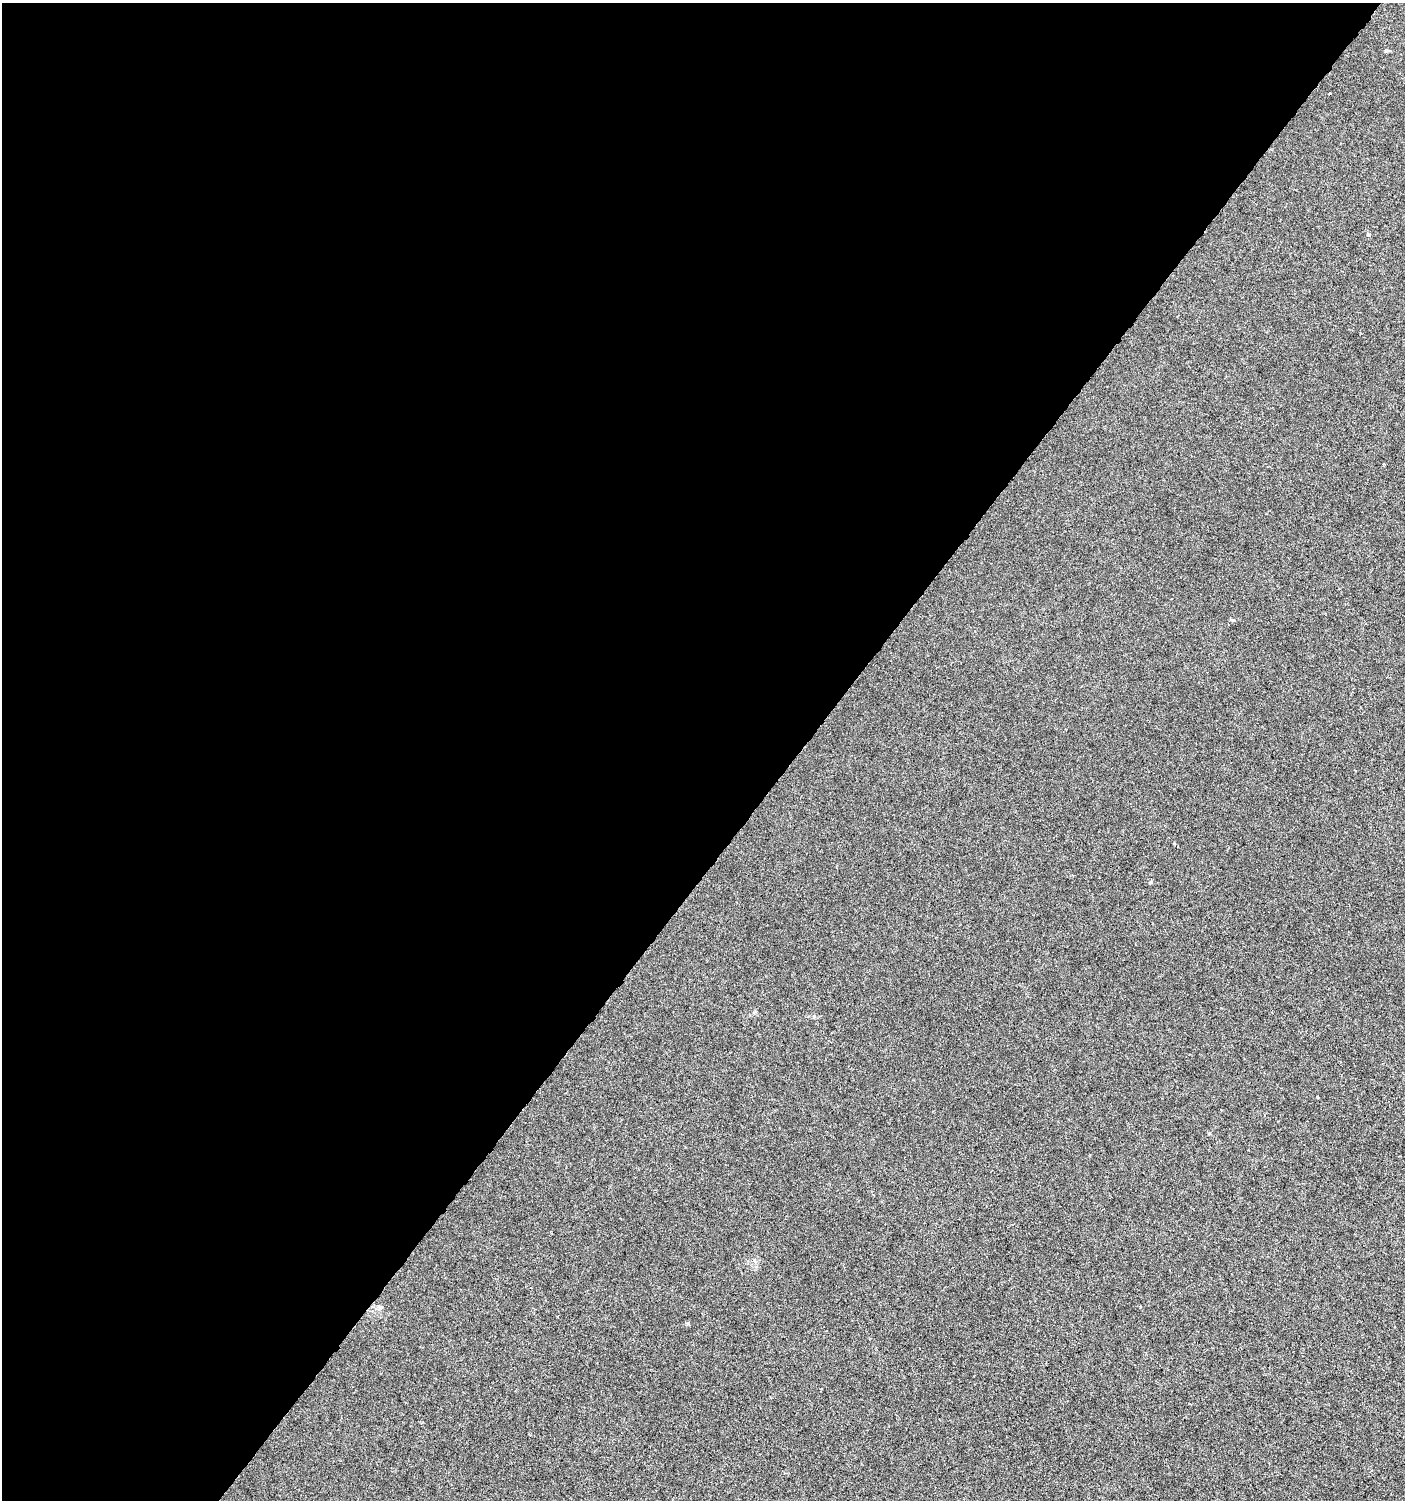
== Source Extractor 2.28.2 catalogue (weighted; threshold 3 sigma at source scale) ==
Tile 5 of 4 x 4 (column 1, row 2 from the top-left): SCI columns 175-1577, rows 3004-4501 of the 6026 x 6000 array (HDU 1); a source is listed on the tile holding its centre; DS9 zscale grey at full resolution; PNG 1407 x 1502 px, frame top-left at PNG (2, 3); no overlay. Shown black and unused: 57% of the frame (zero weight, under 3 of 6 exposures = <1% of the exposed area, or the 3 px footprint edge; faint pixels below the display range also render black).
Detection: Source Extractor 2.28.2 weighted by HDU 2 'WHT'; one run over the whole footprint, this tile lists its part. Background -1.05e-05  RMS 0.0012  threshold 0.00501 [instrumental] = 3 sigma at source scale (4.09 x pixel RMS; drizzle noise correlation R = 1.36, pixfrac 0.8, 0.0396/0.0396 arcsec/px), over >= 5 px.
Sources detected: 3; all 3 listed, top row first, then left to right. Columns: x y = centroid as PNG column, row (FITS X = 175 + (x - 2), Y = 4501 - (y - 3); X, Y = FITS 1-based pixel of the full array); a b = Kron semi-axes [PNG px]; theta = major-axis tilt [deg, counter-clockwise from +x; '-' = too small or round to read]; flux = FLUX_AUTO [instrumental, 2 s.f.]
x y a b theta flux
1330 93 2 2 - 0.094
1368 235 4 4 - 0.22
1140 1306 3 3 - 0.098